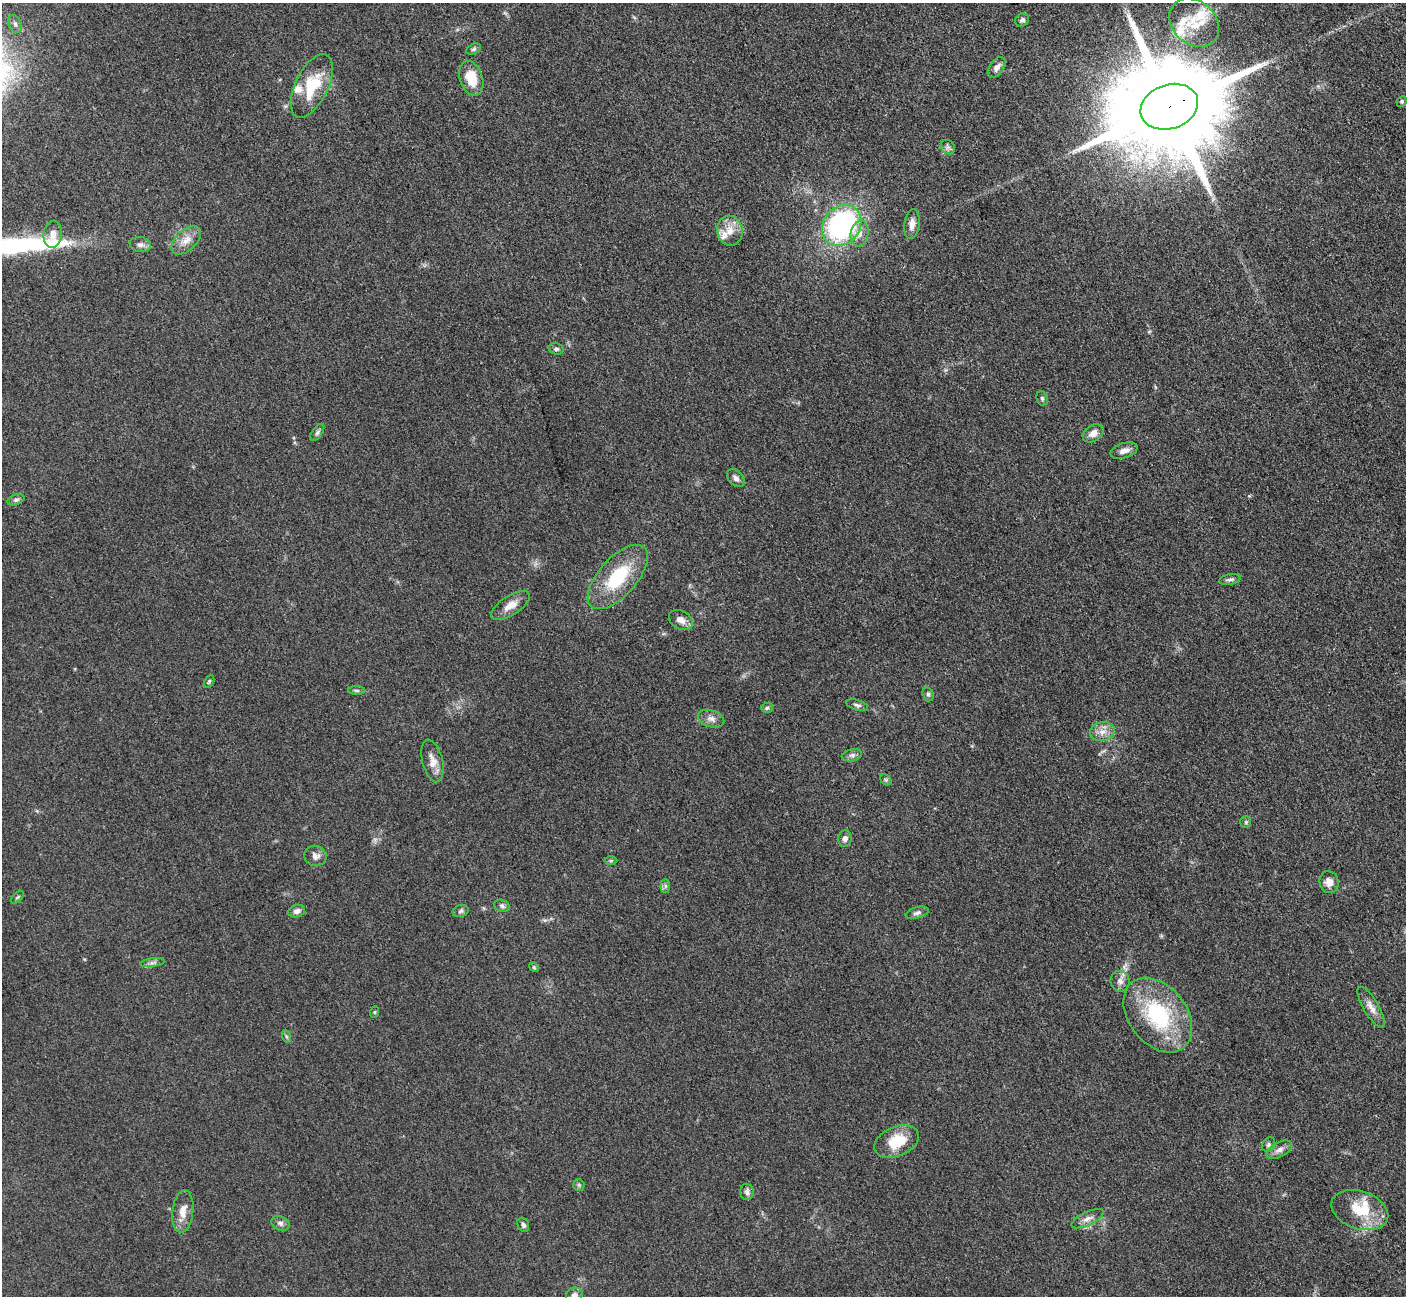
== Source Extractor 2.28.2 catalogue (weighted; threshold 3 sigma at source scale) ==
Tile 10 of 4 x 4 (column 2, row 3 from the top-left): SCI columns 1469-2872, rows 1485-2778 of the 5698 x 5663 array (HDU 1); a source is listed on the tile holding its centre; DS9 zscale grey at full resolution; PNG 1408 x 1298 px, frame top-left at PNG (2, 3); each listed source drawn as its Kron ellipse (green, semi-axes under 4 px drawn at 4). Shown black and unused: <1% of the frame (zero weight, under 3 of 5 exposures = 3% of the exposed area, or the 3 px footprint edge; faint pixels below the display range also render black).
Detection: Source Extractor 2.28.2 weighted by HDU 2 'WHT'; one run over the whole footprint, this tile lists its part. Background 0.0534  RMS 0.006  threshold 0.0269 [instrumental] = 3 sigma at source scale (4.5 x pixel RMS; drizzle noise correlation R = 1.50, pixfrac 1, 0.05/0.05 arcsec/px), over >= 5 px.
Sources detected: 75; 1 inside a brighter object's white glare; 1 long thin detection or spike segment (spike, bleed or trail) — neither listed nor drawn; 6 inside a brighter listed object's ellipse — not listed separately; the other 67 listed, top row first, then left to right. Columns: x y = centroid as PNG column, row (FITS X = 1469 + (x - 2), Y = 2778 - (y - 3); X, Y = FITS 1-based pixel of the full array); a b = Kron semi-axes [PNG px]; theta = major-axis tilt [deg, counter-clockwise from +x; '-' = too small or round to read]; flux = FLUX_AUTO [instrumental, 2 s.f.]
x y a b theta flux
1022 20 7 6 - 1.6
1194 23 27 21 -42 19
15 24 9 6 -66 2.1
474 49 7 5 27 1.2
997 67 12 7 53 3.3
471 78 18 11 -72 14
312 86 34 16 64 25
1402 101 5 5 - 0.86
1169 107 29 22 19 20000
948 147 8 6 -44 1.8
912 224 15 7 82 4.3
842 225 22 18 52 110
730 231 15 12 -82 7.9
53 234 14 9 82 4.9
860 234 13 9 77 4.7
186 240 18 10 43 6.6
140 245 10 7 -11 2.5
556 349 8 5 -16 1.5
1042 398 7 5 -73 1.1
317 432 10 5 55 1.5
1093 433 11 8 32 4.7
1124 451 14 7 18 4.3
736 478 10 7 -45 2.6
16 500 9 5 20 1.5
618 577 40 19 48 35
1230 579 11 5 10 1.6
510 606 22 9 32 6.9
681 620 13 9 -30 4.5
209 681 7 4 63 0.95
356 690 8 4 -1 1.1
928 694 7 5 -74 1.1
857 705 11 5 -17 1.6
767 708 6 5 - 1.1
711 719 14 8 -17 3.3
1102 732 12 9 11 5.1
852 755 10 6 13 2
433 761 22 10 -76 5.9
886 780 6 5 - 0.99
1246 822 6 5 - 1
845 838 8 7 - 2.4
315 856 11 10 - 3.5
611 861 6 4 2 0.89
1329 882 11 9 -74 4.5
665 886 7 4 90 1.3
17 897 8 3 45 0.78
502 906 8 6 -20 1.5
297 911 9 6 18 2.7
461 911 8 6 18 1.4
917 913 12 5 15 1.9
153 962 12 4 8 1.9
534 967 5 4 - 0.7
1120 981 10 9 - 3.3
1371 1007 23 7 -60 5.1
375 1012 6 3 70 0.67
1158 1015 42 28 -52 58
286 1036 7 4 -72 0.95
897 1141 23 14 24 18
1269 1145 8 6 56 1.5
1279 1150 14 7 28 3.4
579 1185 6 5 - 1.1
747 1192 8 7 - 1.9
1360 1210 29 19 -19 22
183 1212 21 10 83 7.1
1087 1219 17 6 25 3.9
280 1223 9 7 -26 2.4
523 1225 7 5 -65 1.7
574 1295 8 7 - 2.6
Overlapping masked pixels (flux is a lower limit): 1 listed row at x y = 1169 107
Isophote crosses this tile's border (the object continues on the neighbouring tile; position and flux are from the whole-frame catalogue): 1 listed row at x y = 574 1295